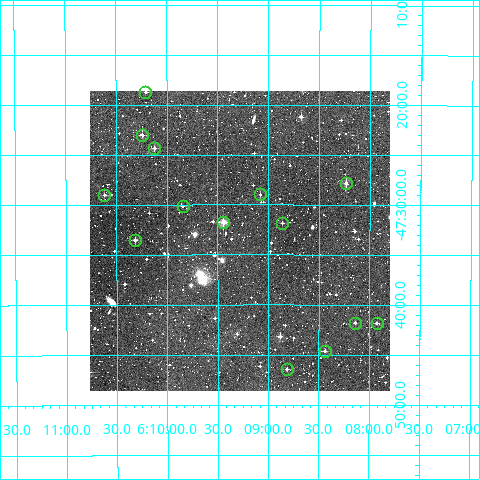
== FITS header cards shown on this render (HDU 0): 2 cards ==
NAXIS1  =                  300
NAXIS2  =                  300

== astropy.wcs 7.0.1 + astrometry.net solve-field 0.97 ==
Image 300 x 300 px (HDU 0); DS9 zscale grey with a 90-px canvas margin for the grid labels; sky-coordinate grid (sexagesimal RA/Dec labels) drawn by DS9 from the SOLVED WCS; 14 Tycho-2 reference stars matched to detected sources circled (green)
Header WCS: RA---TAN/DEC--TAN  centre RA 06:09:17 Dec -47:34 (92.32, -47.56 deg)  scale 6 arcsec/px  FOV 30.0' x 30.0'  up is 0 deg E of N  parity normal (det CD < 0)
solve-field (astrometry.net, Tycho-2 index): VERIFIED the header's WCS against the Tycho-2 star catalogue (verified at 2 index scales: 7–14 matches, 0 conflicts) and refined it, rather than solving blind
Solved WCS: RA---TAN-SIP/DEC--TAN-SIP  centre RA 06:09:17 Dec -47:34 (92.32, -47.56 deg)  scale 6 arcsec/px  FOV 30.0' x 30.0'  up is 0 deg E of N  parity normal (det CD < 0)
The solver's refit moves the header's centre by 1.7 arcsec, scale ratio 0.9997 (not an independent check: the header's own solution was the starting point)
Tycho-2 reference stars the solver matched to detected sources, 14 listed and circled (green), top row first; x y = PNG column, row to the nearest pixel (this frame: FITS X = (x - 90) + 1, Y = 300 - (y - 91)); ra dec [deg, ICRS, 3 dp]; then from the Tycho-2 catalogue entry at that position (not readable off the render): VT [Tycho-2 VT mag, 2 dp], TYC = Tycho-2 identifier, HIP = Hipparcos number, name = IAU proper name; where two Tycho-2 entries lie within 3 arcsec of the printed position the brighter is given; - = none
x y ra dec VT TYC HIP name
145 92 92.552 -47.312 11.77 8105-739-1 - -
142 135 92.560 -47.384 11.45 8105-804-1 - -
154 148 92.530 -47.405 11.15 8105-690-1 - -
346 183 92.058 -47.464 10.67 8105-392-1 - -
260 194 92.270 -47.483 11.50 8105-393-1 - -
104 195 92.654 -47.483 11.81 8105-435-1 - -
183 206 92.461 -47.502 12.23 8105-484-1 - -
223 222 92.361 -47.530 9.71 8105-597-1 - -
282 223 92.216 -47.531 12.52 8105-591-1 - -
135 240 92.579 -47.559 12.03 8105-738-1 - -
355 323 92.035 -47.697 12.43 8105-585-1 - -
377 323 91.981 -47.697 11.47 8105-589-1 - -
325 351 92.110 -47.744 11.88 8105-434-1 - -
287 369 92.203 -47.774 12.42 8105-921-1 - -